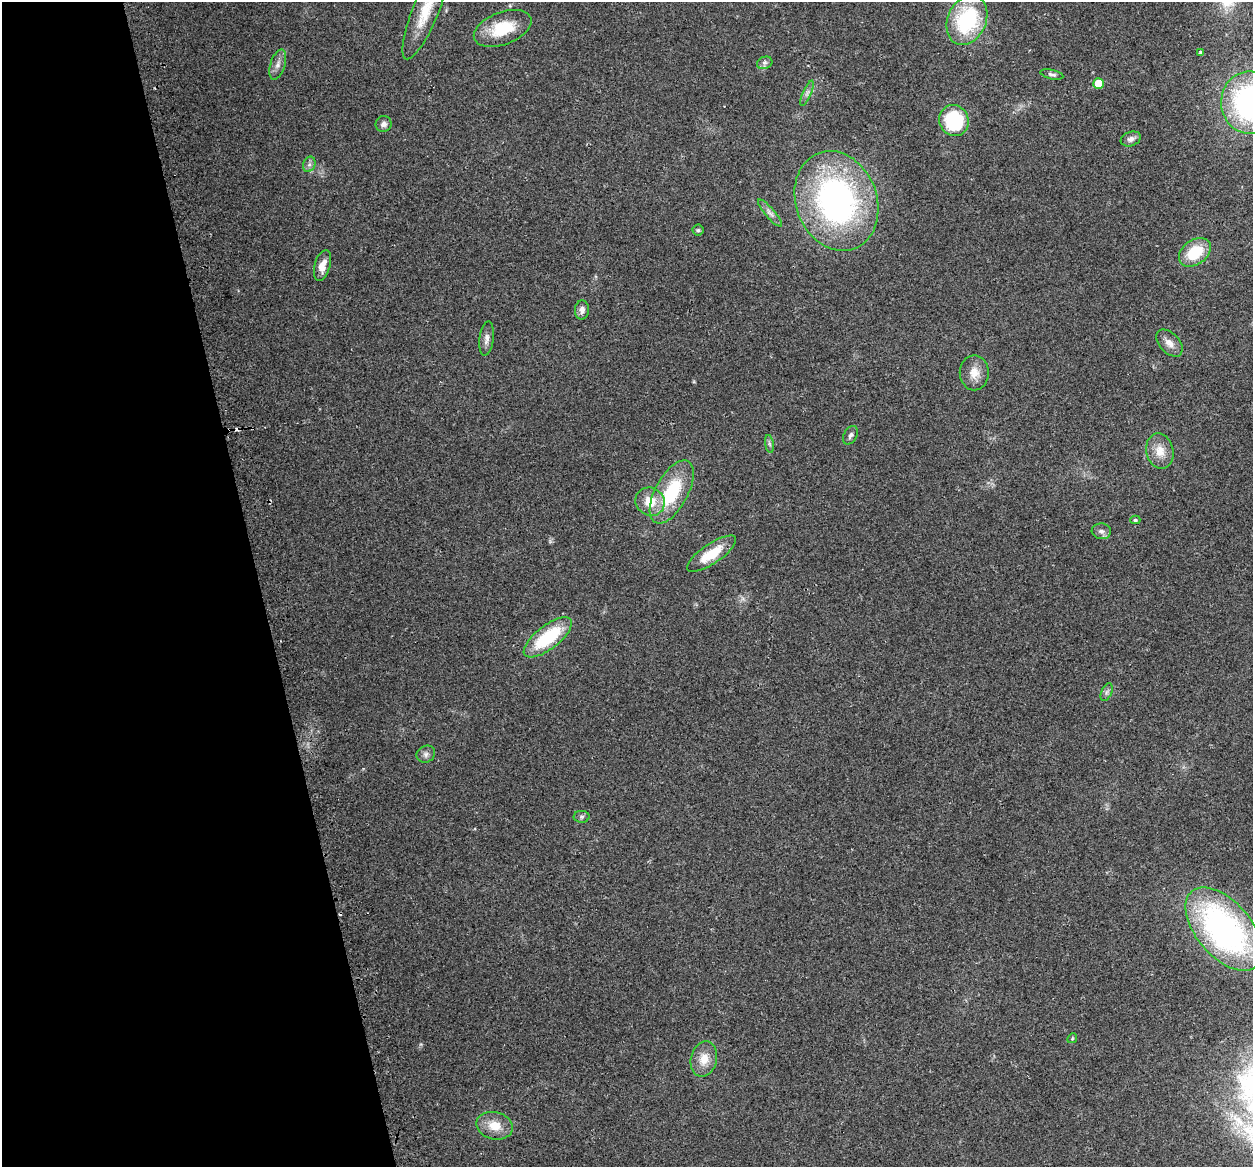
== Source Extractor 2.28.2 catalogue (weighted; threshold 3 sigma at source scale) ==
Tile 5 of 4 x 4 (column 1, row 2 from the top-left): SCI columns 32-1282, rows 2424-3588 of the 5066 x 4797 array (HDU 1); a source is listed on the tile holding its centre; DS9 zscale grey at full resolution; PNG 1255 x 1169 px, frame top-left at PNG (2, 2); each listed source drawn as its Kron ellipse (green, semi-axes under 4 px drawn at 4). Shown black and unused: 21% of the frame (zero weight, under 2 of 3 exposures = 2% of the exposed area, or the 3 px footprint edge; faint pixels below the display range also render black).
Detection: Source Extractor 2.28.2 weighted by HDU 2 'WHT'; one run over the whole footprint, this tile lists its part. Background 0.118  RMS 0.011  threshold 0.0497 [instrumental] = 3 sigma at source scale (4.5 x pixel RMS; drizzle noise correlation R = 1.50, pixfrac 1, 0.0396/0.0396 arcsec/px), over >= 5 px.
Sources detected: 41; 2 cosmic-ray / hot-pixel residue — neither listed nor drawn; the other 39 listed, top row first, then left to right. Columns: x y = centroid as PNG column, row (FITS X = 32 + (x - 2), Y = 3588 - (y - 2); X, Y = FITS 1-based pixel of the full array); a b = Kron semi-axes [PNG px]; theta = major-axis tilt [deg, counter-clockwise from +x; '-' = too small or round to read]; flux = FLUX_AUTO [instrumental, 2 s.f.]
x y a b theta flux
425 11 52 13 68 37
967 20 26 19 66 96
503 28 30 16 21 40
1200 52 4 3 - 2.6
765 63 8 6 21 3.4
278 64 15 7 72 6.3
1052 74 12 4 -12 2.8
1098 83 5 5 - 24
807 93 13 4 67 3.9
1250 103 31 28 -85 240
954 120 16 14 -63 80
384 124 8 7 - 4.5
1131 139 10 7 19 4.2
309 164 8 6 69 3.6
836 201 51 40 -69 300
770 213 17 5 -50 5.4
698 230 5 5 - 1.6
1195 252 18 12 36 37
322 265 16 8 74 12
582 310 9 7 89 6
487 339 17 7 82 6
1169 343 16 10 -46 8
974 373 17 14 90 13
850 435 10 6 60 3.3
769 444 9 4 -81 2.6
1160 451 18 13 -77 16
672 492 35 16 61 63
650 502 15 14 - 23
1135 520 5 4 - 2
1101 531 9 8 - 4.4
712 554 29 10 34 29
548 637 29 11 38 66
1107 692 9 5 67 3
426 754 9 8 - 4.4
582 817 8 6 2 2.6
1224 929 49 27 -50 310
1072 1038 5 4 - 1.3
704 1059 18 13 76 16
494 1126 18 13 -14 18
Isophote crosses this tile's border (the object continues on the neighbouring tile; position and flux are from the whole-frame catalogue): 2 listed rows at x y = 425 11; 1250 103